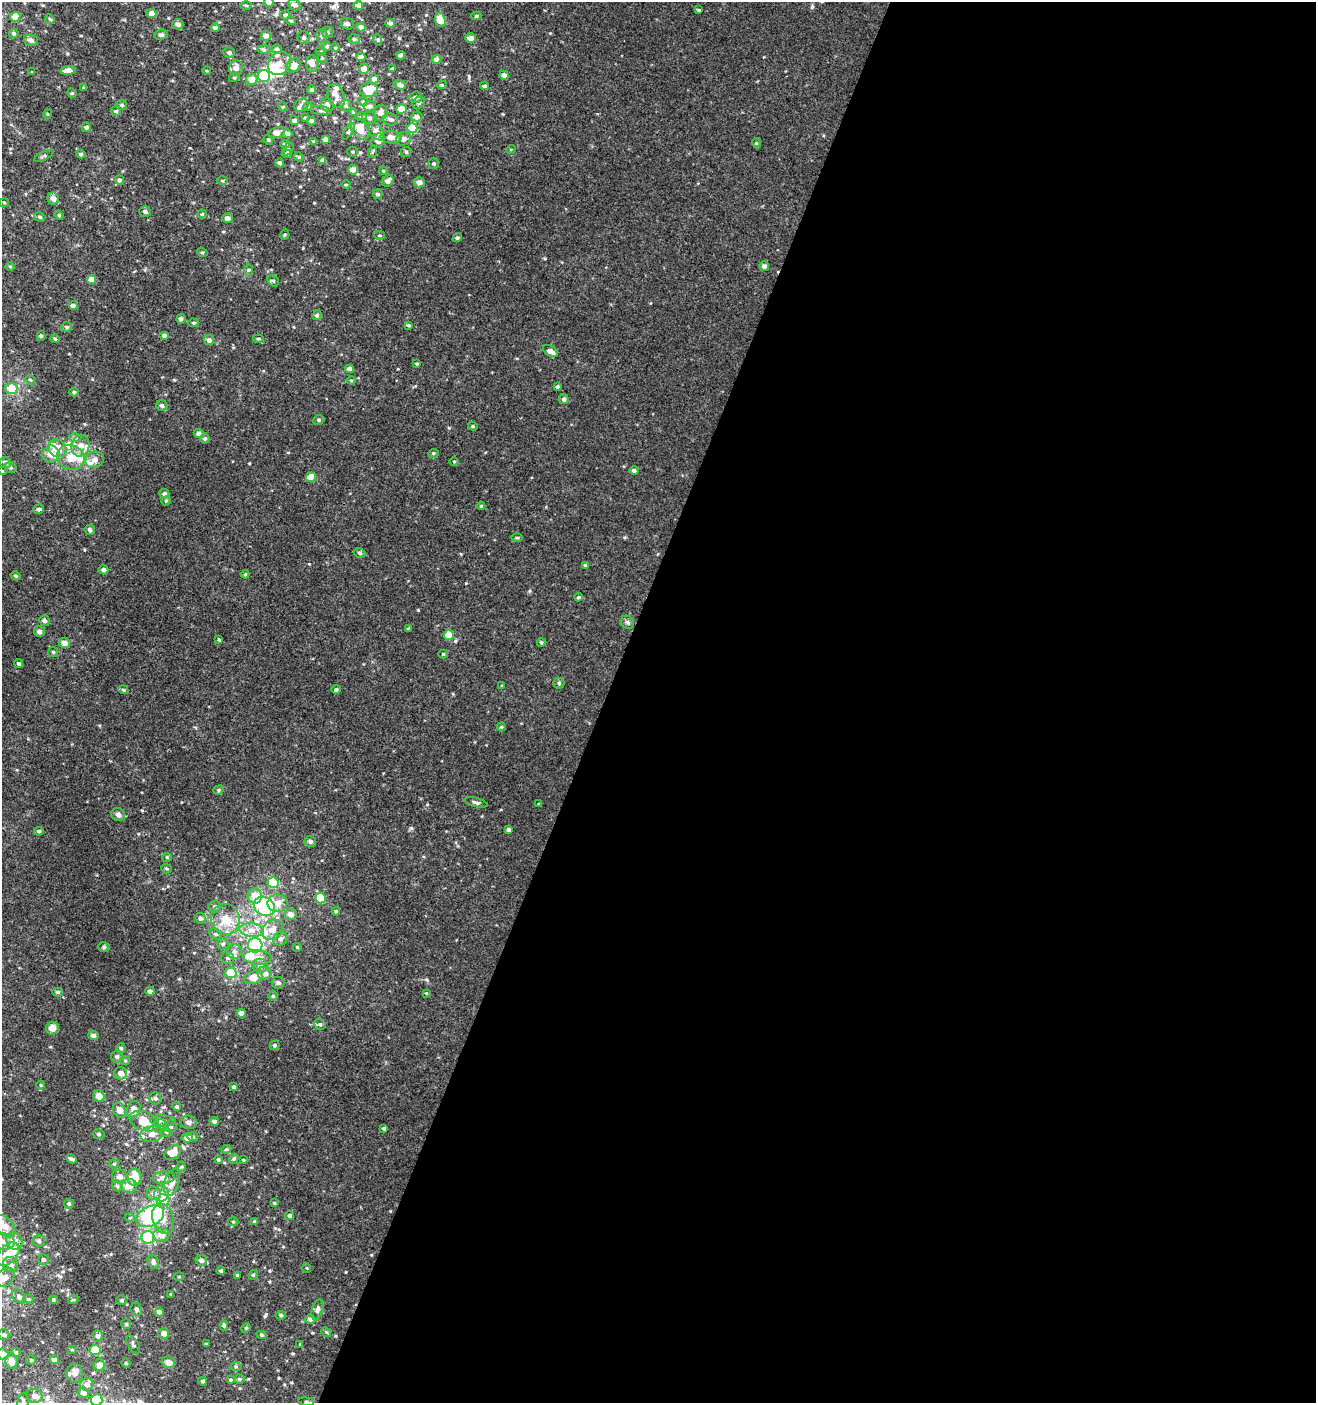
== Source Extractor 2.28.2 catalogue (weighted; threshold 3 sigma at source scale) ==
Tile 12 of 4 x 4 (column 4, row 3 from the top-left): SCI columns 4218-5531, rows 1403-2803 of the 5740 x 5616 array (HDU 1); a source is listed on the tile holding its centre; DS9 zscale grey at full resolution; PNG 1318 x 1405 px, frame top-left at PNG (2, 2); each listed source drawn as its Kron ellipse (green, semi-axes under 4 px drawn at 4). Shown black and unused: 54% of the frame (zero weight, under 3 of 4 exposures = <1% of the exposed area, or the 3 px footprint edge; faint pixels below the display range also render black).
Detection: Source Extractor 2.28.2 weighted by HDU 2 'WHT'; one run over the whole footprint, this tile lists its part. Background 0.00216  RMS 0.003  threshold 0.0137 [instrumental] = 3 sigma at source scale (4.5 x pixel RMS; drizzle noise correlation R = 1.50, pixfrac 1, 0.0396/0.0396 arcsec/px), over >= 5 px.
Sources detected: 382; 6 inside a brighter object's white glare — neither listed nor drawn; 25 inside a brighter listed object's ellipse — not listed separately; the other 351 listed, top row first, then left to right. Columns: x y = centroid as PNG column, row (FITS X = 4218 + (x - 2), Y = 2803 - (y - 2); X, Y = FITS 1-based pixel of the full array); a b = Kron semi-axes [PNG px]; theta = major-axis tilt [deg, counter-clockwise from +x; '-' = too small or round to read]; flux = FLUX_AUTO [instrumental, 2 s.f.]
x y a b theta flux
269 2 5 4 - 1.3
246 5 6 4 -1 0.39
294 5 7 5 -23 1.1
358 5 5 4 - 2.1
698 10 4 3 - 0.34
151 13 5 4 - 2.4
285 15 5 4 - 0.74
476 16 5 4 - 0.43
15 17 5 5 - 3
50 19 5 4 - 0.38
440 20 7 5 -72 5.5
291 21 5 4 - 0.41
390 23 5 4 - 0.78
178 24 5 5 - 1.1
347 24 7 5 -21 0.84
361 27 4 4 - 1
215 28 4 4 - 0.71
328 32 5 5 - 0.52
14 33 5 4 - 0.55
161 35 6 5 - 0.85
266 36 5 5 - 1.4
322 36 7 5 86 0.79
304 37 6 6 - 0.72
470 38 5 4 - 1.8
354 39 6 4 -15 0.63
31 40 7 5 -16 1.2
378 40 6 3 -72 0.35
327 46 4 4 - 0.42
335 48 4 4 - 0.28
277 49 5 5 - 0.64
264 50 6 4 -1 0.52
321 52 5 3 - 0.26
229 53 5 5 - 0.7
401 55 4 4 - 1.4
361 57 4 4 - 1.1
322 58 5 3 - 0.3
436 59 5 4 - 1.2
280 63 13 10 48 4
312 64 8 6 90 1.5
294 65 7 6 - 2.7
236 68 7 7 - 1.5
364 69 5 5 - 2.5
392 69 4 3 - 0.42
68 70 7 4 9 2.2
207 71 4 3 - 0.26
32 72 4 3 - 0.26
504 75 4 4 - 1.2
264 76 6 6 - 18
234 78 5 3 - 0.28
252 79 6 5 - 3
374 79 4 4 - 1.2
400 85 6 4 -21 1.3
442 85 4 4 - 0.38
485 86 4 4 - 0.63
84 88 3 3 - 0.33
312 90 4 4 - 0.66
369 90 9 7 10 7.5
72 93 5 4 - 0.39
336 96 12 8 -69 1.9
416 97 6 5 - 0.82
363 102 5 3 - 0.31
419 103 7 5 37 0.6
122 105 5 5 - 0.62
301 105 7 6 - 0.91
327 105 7 6 - 1.1
346 106 6 5 - 0.68
370 106 6 5 - 0.98
283 107 5 4 - 0.32
308 107 5 3 - 0.31
401 109 5 4 - 4.9
116 111 5 5 - 0.53
321 111 11 3 -7 0.55
353 112 4 4 - 0.29
381 113 8 6 73 1.7
47 114 5 3 - 0.28
361 117 6 4 0 0.44
417 117 5 5 - 1.4
305 118 4 4 - 0.46
369 118 7 6 - 1
391 119 7 6 - 0.97
294 121 5 4 - 0.76
311 121 4 4 - 1.1
86 127 5 4 - 0.76
412 128 5 5 - 12
360 129 12 8 -51 6
277 132 8 5 11 2.4
348 132 9 4 55 0.54
376 132 9 6 -53 2
287 134 5 4 - 1.2
391 137 10 6 -6 2.7
325 139 4 4 - 1.4
403 139 7 6 - 1.4
268 140 5 4 - 0.36
378 140 7 6 - 2.2
314 141 4 3 - 0.37
756 143 5 3 - 0.29
285 144 5 4 - 0.49
288 149 6 5 - 0.49
511 149 5 3 - 0.24
353 152 5 5 - 0.44
372 152 6 4 70 0.41
406 152 5 5 - 0.48
81 154 5 4 - 0.55
287 154 5 4 - 1.3
44 156 10 3 25 0.5
299 157 5 4 - 0.29
323 160 4 4 - 0.95
280 163 4 4 - 0.77
434 163 5 5 - 0.52
353 170 5 5 - 1.8
383 171 4 4 - 0.31
119 180 5 4 - 0.65
222 181 5 3 - 0.37
388 181 6 5 - 1.5
419 182 5 5 - 1.7
346 185 4 4 - 0.33
378 194 5 5 - 0.77
53 198 6 5 - 1.7
4 202 5 3 - 0.29
145 212 6 5 - 0.87
202 214 4 4 - 0.38
59 215 5 4 - 0.42
40 217 6 4 -16 0.51
228 218 5 5 - 1
284 235 5 3 - 0.28
380 235 5 4 - 0.34
457 238 5 4 - 0.56
202 252 5 3 - 0.3
10 266 5 3 - 0.28
764 266 5 5 - 1.1
249 270 5 3 - 0.37
92 280 4 4 - 3.3
273 281 6 5 - 0.49
73 305 4 4 - 1.1
317 315 5 4 - 0.6
181 319 5 4 - 0.85
193 323 5 4 - 0.46
408 325 4 3 - 0.47
67 327 5 4 - 0.57
164 335 5 4 - 0.8
41 336 5 4 - 0.5
55 339 4 4 - 0.38
258 339 5 4 - 0.42
209 340 5 5 - 1.2
550 351 8 5 -33 1.9
417 364 4 3 - 0.34
349 369 4 4 - 1.7
30 380 5 4 - 0.42
351 380 4 4 - 0.34
557 387 4 3 - 0.71
11 388 6 6 - 5.2
74 392 4 4 - 0.51
564 399 5 4 - 0.86
162 406 5 5 - 0.67
319 420 6 4 22 0.49
473 426 5 4 - 0.37
199 433 5 4 - 1.1
75 438 6 4 0 0.58
205 439 5 5 - 0.64
80 446 11 9 75 2.7
57 448 10 8 -34 3.5
433 453 5 4 - 0.38
51 454 8 8 - 2.5
71 457 14 12 -20 5
95 460 9 8 - 2.3
454 461 4 3 - 0.26
5 462 5 5 - 0.75
11 468 6 5 - 0.61
2 471 3 3 - 0.25
634 471 5 4 - 0.73
311 477 5 4 - 5.1
164 494 5 4 - 0.79
166 501 5 4 - 0.34
481 506 4 4 - 0.39
39 509 5 4 - 0.61
90 530 5 5 - 0.8
517 538 6 4 -1 0.36
360 553 6 4 -16 0.59
585 565 4 4 - 0.37
103 570 5 4 - 1
245 574 4 4 - 0.33
16 576 5 4 - 0.48
578 597 4 3 - 0.41
44 621 5 5 - 1.1
627 622 7 6 - 0.67
409 629 3 3 - 0.41
39 631 5 5 - 1.1
449 635 5 5 - 7.3
219 640 3 3 - 0.38
541 642 4 4 - 0.39
64 643 5 5 - 1.8
53 652 5 5 - 0.44
443 654 5 4 - 0.42
19 664 4 4 - 0.52
559 683 5 5 - 0.48
502 685 3 3 - 0.28
336 689 4 4 - 0.66
123 690 5 4 - 0.41
501 727 4 4 - 0.32
219 790 5 4 - 0.45
476 802 12 4 -14 0.7
539 804 3 3 - 0.3
118 815 7 6 - 1.3
508 829 4 4 - 0.7
39 831 5 4 - 0.6
310 841 6 5 - 0.7
167 857 5 4 - 0.33
166 869 5 4 - 0.45
273 882 5 5 - 9.6
255 896 7 7 - 3.9
321 898 5 5 - 8
277 903 10 9 - 2.8
215 906 6 6 - 0.66
264 906 11 9 -32 22
336 911 4 4 - 0.47
291 914 6 5 - 2
200 918 6 5 - 0.7
225 919 15 14 - 6.2
252 930 12 6 -5 2.3
272 930 11 9 40 2.8
216 934 7 5 -26 0.57
281 939 7 6 - 0.98
223 944 5 5 - 0.68
255 945 7 7 - 22
104 947 5 5 - 0.47
297 947 4 4 - 0.34
234 951 7 7 - 1.3
228 958 6 6 - 0.73
257 958 14 7 -3 2.4
260 966 8 7 - 1.2
231 973 5 5 - 8.3
265 973 7 6 - 1.9
254 978 10 6 17 4.1
278 983 6 6 - 0.76
150 991 4 4 - 1.1
57 992 5 4 - 0.51
426 993 4 3 - 0.25
273 996 4 4 - 0.47
241 1013 4 4 - 1.7
320 1024 6 5 - 0.56
52 1028 6 6 - 2.1
93 1035 5 4 - 0.9
275 1045 5 5 - 0.47
121 1048 5 4 - 0.52
117 1056 6 6 - 0.75
125 1061 5 3 - 0.32
120 1073 6 6 - 2
41 1085 4 4 - 0.31
234 1087 4 3 - 0.6
99 1096 6 5 - 2.7
155 1098 6 5 - 0.67
177 1107 4 4 - 0.62
134 1109 8 6 69 2.7
120 1110 8 6 -58 2.4
144 1121 15 9 -20 5.3
163 1121 13 5 -4 1.3
214 1121 5 4 - 0.76
189 1122 8 6 -9 0.98
159 1126 7 6 - 0.88
171 1126 6 6 - 0.71
384 1128 3 3 - 0.56
166 1132 5 4 - 0.39
99 1134 6 4 -17 0.52
152 1134 11 8 11 1.9
193 1137 6 4 -9 0.45
187 1138 5 5 - 1.4
226 1149 5 4 - 0.42
173 1152 9 6 35 4.6
72 1159 6 3 -23 0.73
218 1159 3 3 - 0.37
234 1159 5 4 - 0.48
243 1160 3 3 - 0.24
114 1164 5 4 - 0.46
182 1167 5 3 - 0.3
120 1177 7 7 - 1.6
134 1177 8 7 - 5.2
164 1178 11 6 5 1.7
172 1182 14 7 73 2.1
117 1186 6 5 - 0.6
129 1186 8 7 - 2.6
154 1193 7 6 - 1.5
161 1194 8 7 - 1.6
163 1200 6 6 - 6.8
274 1203 3 3 - 0.31
69 1204 5 4 - 0.45
150 1216 15 10 25 22
290 1216 4 4 - 0.78
130 1218 5 3 - 0.26
163 1219 16 10 -70 3.2
254 1221 4 3 - 0.27
233 1222 5 3 - 0.28
5 1226 13 8 -48 2.9
161 1235 8 7 - 2.3
148 1237 6 6 - 13
3 1241 12 8 -9 2.3
14 1241 9 7 -63 2.6
39 1241 6 5 - 0.7
8 1254 14 9 45 4
43 1260 5 5 - 0.6
201 1260 6 5 - 1.2
153 1262 7 5 -68 0.87
10 1264 8 7 - 1.3
307 1268 5 3 - 0.23
221 1271 4 4 - 0.49
237 1275 3 2 - 0.29
253 1275 5 4 - 0.38
5 1277 11 8 41 1.9
179 1277 5 3 - 0.27
171 1294 3 3 - 0.27
19 1296 8 5 -41 0.78
28 1299 5 4 - 0.39
53 1300 4 3 - 0.33
73 1300 5 3 - 0.26
122 1300 5 5 - 0.43
136 1309 7 5 -64 0.69
317 1310 10 5 74 0.96
159 1312 5 4 - 1.1
281 1315 5 4 - 0.41
310 1319 5 4 - 0.83
126 1324 5 5 - 0.46
224 1326 5 4 - 0.51
246 1328 5 4 - 0.4
326 1332 5 4 - 0.39
164 1333 5 5 - 1.7
4 1335 6 5 - 0.58
262 1335 5 4 - 0.48
98 1336 5 5 - 0.83
133 1344 10 5 -60 0.72
206 1344 3 3 - 0.33
300 1344 4 2 - 0.22
72 1349 5 3 - 0.29
95 1350 5 5 - 6.7
16 1352 5 4 - 0.37
3 1354 6 5 - 1.8
31 1360 4 4 - 0.34
54 1360 4 4 - 1.2
12 1361 8 6 -79 2.7
168 1362 6 6 - 2
126 1363 4 4 - 0.34
99 1365 6 5 - 2.4
236 1367 5 4 - 0.42
75 1373 10 8 -82 1.7
239 1379 5 4 - 0.47
230 1380 4 4 - 0.35
203 1381 4 4 - 0.56
87 1384 6 6 - 1.7
83 1393 5 5 - 1.3
35 1396 8 7 - 1.6
97 1400 6 6 - 16
23 1402 8 5 81 0.77
306 1402 8 4 -8 0.63
Overlapping masked pixels (flux is a lower limit): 2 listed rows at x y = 150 1216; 163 1219
Isophote crosses this tile's border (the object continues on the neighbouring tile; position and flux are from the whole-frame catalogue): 8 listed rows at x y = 269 2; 2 471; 5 1226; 3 1241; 3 1354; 97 1400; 23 1402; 306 1402
Unlisted compact peaks at least as high as the median listed source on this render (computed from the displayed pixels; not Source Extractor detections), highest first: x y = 411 828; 469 77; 449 428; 466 583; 418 610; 265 1316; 427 980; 309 564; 249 463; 545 258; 624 537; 427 804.